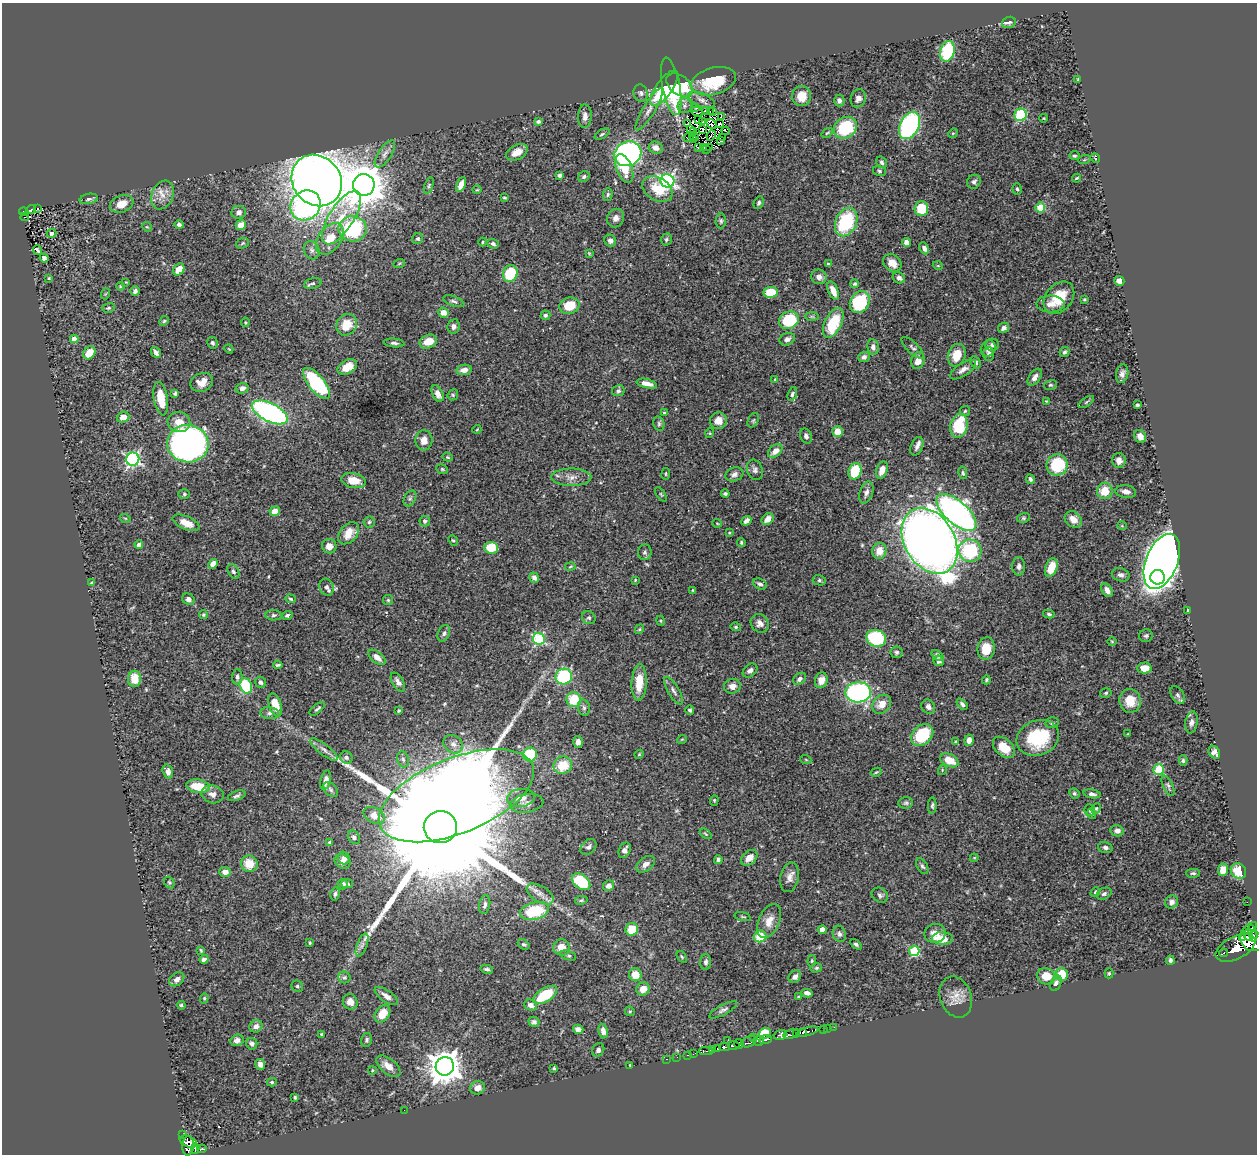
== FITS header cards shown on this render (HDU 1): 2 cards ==
NAXIS1  =                 1255
NAXIS2  =                 1152

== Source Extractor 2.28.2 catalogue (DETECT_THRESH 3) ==
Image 1255 x 1152 px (HDU 1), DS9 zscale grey, 1 PNG px = 1 image px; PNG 1259 x 1156 px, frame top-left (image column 1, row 1152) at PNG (2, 3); each listed source drawn as its Kron ellipse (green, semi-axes under 4 px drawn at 4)
Background 0.443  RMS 0.018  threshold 0.0526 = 3 sigma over >= 5 px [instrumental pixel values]
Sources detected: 494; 6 with non-positive FLUX_AUTO (blend fragments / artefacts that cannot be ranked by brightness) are neither listed nor drawn; the other 488 listed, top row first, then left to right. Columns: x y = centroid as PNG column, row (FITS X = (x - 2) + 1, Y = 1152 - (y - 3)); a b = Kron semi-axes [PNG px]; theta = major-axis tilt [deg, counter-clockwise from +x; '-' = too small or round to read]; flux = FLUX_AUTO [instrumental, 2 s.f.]
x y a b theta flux
1009 22 7 5 21 2.9
947 51 10 7 73 75
1078 79 3 3 - 0.99
713 81 23 13 15 53
680 85 15 9 -37 59
671 86 29 9 -79 85
664 88 21 8 55 80
641 93 9 7 -76 3.2
802 96 10 9 - 15
858 98 9 7 67 6.5
701 100 14 6 -23 5.5
839 100 6 5 - 4.7
684 106 7 7 - 4.2
696 107 3 2 - 1.3
649 109 24 6 59 7.8
705 110 4 3 - 1.2
713 111 4 2 - 0.056
697 112 6 3 -23 2
710 112 4 2 - 0.34
1021 115 6 6 - 78
585 116 12 7 89 6.4
722 117 4 2 - 2.1
1044 118 4 3 - 0.87
698 120 2 2 - 1.3
538 121 4 3 - 3.2
703 121 3 2 - 1.2
688 124 3 2 - 0.89
711 124 5 4 - 5.1
719 124 3 2 - 0.18
909 125 14 9 64 190
845 128 12 10 37 66
691 129 2 2 - 0.65
702 130 4 2 - 2.1
726 131 4 2 - 0.35
693 132 3 2 - 0.98
827 133 6 3 35 1.4
953 133 5 4 - 1.3
602 134 8 3 32 2
711 135 5 2 - 1.5
694 136 5 2 - 0.56
689 137 6 2 33 0.29
723 137 4 2 - 1.3
694 139 3 2 - 1.3
720 140 4 4 - 2.9
698 147 3 2 - 0.6
656 148 7 6 - 8.3
703 148 4 3 - 0.71
710 148 4 2 - 0.9
706 149 2 2 - 0.37
517 152 11 7 28 12
385 154 16 6 57 7.1
628 154 14 12 28 370
1074 156 5 4 - 1.7
1095 158 5 4 - 1.6
1084 160 6 4 18 1.4
882 162 6 5 - 2.6
624 168 15 8 -68 23
879 171 6 5 - 2
560 175 4 3 - 3.5
584 177 6 5 - 2.7
1076 178 4 3 - 1.3
317 180 27 24 -51 1700
667 181 7 6 - 290
974 182 7 6 - 3.4
461 184 8 4 65 8.8
364 185 11 11 - 4200
429 186 8 4 69 2.3
657 189 16 11 -32 31
1017 189 6 4 -87 2.1
477 190 5 3 - 1.1
163 195 15 11 67 12
608 195 6 4 87 1.8
504 198 3 2 - 1.3
89 199 9 5 11 3
759 203 6 4 65 2.3
122 204 12 8 19 13
306 205 16 14 43 260
1040 207 5 5 - 49
31 209 5 3 - 10
38 209 3 3 - 1.4
921 209 7 7 - 35
24 212 5 4 - 26
239 212 7 6 - 4.3
25 217 4 3 - 7.1
341 218 30 12 58 31
616 218 9 8 - 5.9
721 221 7 5 88 2.2
846 222 15 10 66 84
179 225 4 4 - 3.2
241 225 5 4 - 11
147 227 5 4 - 1.2
353 229 14 12 -2 100
51 233 5 4 - 2.8
330 239 18 11 54 23
418 239 5 5 - 2.5
666 239 6 5 - 2.3
610 241 6 5 - 3.9
483 242 4 4 - 1.3
906 242 4 4 - 5.9
242 243 7 5 25 2
493 244 6 4 -22 3
924 248 6 4 -64 4.5
38 250 5 3 - 1.7
312 250 9 7 -67 4.5
589 253 4 3 - 1.1
44 258 4 4 - 4.4
892 263 10 8 -40 13
399 264 6 4 21 1.4
828 264 4 3 - 1.4
938 266 5 3 - 0.98
179 269 6 5 - 14
510 274 9 7 70 59
819 277 7 7 - 5.3
49 278 3 2 - 0.99
899 278 6 5 - 4.1
1119 281 5 4 - 6
126 282 4 3 - 0.86
313 284 9 5 13 2.4
855 284 4 4 - 2.3
120 286 4 3 - 0.94
135 291 4 4 - 3.1
833 291 9 5 -68 12
771 292 7 5 5 28
105 294 5 3 - 1.1
1059 298 18 13 51 33
1084 299 3 2 - 1.2
454 301 11 5 -18 2.9
860 302 11 9 57 71
1050 304 14 8 -1 9.5
569 306 10 8 17 26
108 308 6 4 16 2
443 313 5 5 - 9.7
545 315 5 4 - 2.2
812 316 7 4 -1 1.9
789 320 10 8 26 69
164 321 5 4 - 1.5
245 322 4 3 - 1.2
833 323 16 8 64 49
347 325 11 9 55 22
454 326 7 6 - 4.2
1004 328 6 5 - 4.2
74 339 4 4 - 10
787 339 8 6 20 4.3
428 342 9 6 21 15
212 343 6 5 - 2.6
394 343 10 4 -6 3.3
992 345 7 6 - 2.7
873 347 8 6 -82 5
913 348 14 5 -45 3.6
988 348 8 7 - 5.1
229 349 4 3 - 0.94
156 352 6 4 -51 3.6
1064 352 5 4 - 2.2
89 353 7 5 52 20
989 354 7 5 89 2.6
957 355 11 8 71 24
864 357 6 5 - 3.4
918 360 8 6 75 14
975 362 6 4 -62 3
347 367 10 6 28 17
464 370 7 5 9 6.4
963 370 15 6 33 7.3
1122 374 9 6 80 4.9
1035 377 9 5 54 5.8
775 379 4 3 - 1
202 382 11 9 22 11
317 383 19 8 -50 120
647 384 10 4 -13 8.5
1050 385 6 5 - 1.9
242 388 6 5 - 5.8
618 391 6 5 - 2.6
175 394 4 3 - 2.1
438 394 9 5 -64 8.2
792 394 7 4 70 2.4
453 395 6 5 - 1.8
161 399 17 7 -80 24
1046 401 3 2 - 1.1
1086 402 9 3 34 1.7
1137 405 3 3 - 2
965 411 5 5 - 1.6
270 412 19 9 -26 280
664 413 4 4 - 1.5
123 417 6 5 - 11
753 420 8 5 62 2.2
718 421 8 8 - 11
179 422 11 10 - 14
659 424 7 5 -77 2.3
959 426 12 8 75 51
477 429 4 3 - 0.91
837 432 5 5 - 18
710 433 5 3 - 0.89
806 436 8 5 -69 3.7
1140 436 7 5 -55 8.2
424 440 10 8 86 11
188 444 21 18 -7 540
917 446 10 6 67 5.2
775 451 8 5 40 8.8
448 457 5 4 - 1.5
133 459 6 6 - 260
1119 461 7 6 - 7.5
1057 465 11 10 - 58
442 469 6 5 - 1.7
755 470 10 7 -70 4.3
882 470 9 5 71 11
855 471 8 6 74 46
963 473 6 4 -78 1.7
666 474 6 3 82 1.1
734 474 9 7 20 4.9
571 477 20 8 0 11
1030 479 5 4 - 2.9
354 481 12 7 -11 17
1105 491 8 8 - 22
866 492 11 6 71 6.1
1126 492 10 6 -8 7.7
184 494 6 5 - 1.8
661 494 8 3 -56 1.5
725 494 4 3 - 2.3
410 499 8 5 62 2.9
275 511 5 5 - 12
956 512 25 11 -42 470
125 518 5 3 - 0.98
1023 518 6 5 - 2
768 519 6 5 - 9.7
1073 519 9 7 -41 11
425 521 5 5 - 2.2
746 521 5 4 - 4.9
369 522 6 5 - 2.4
186 523 14 6 -23 14
717 523 5 3 - 0.91
1122 526 5 3 - 0.89
349 533 12 8 49 17
729 533 3 3 - 1.1
453 540 5 4 - 1.6
930 541 35 25 -60 1700
741 542 4 3 - 1.5
139 545 4 4 - 5
329 546 7 7 - 8.9
491 548 7 6 - 33
879 551 8 7 - 15
970 551 11 11 - 87
645 552 8 7 - 3.4
1162 561 29 16 68 1800
213 564 5 4 - 11
570 566 5 3 - 1.2
1019 566 9 6 90 4.1
1051 568 9 6 69 24
233 571 8 5 -60 2.8
1121 575 9 6 -14 4.7
1158 577 7 7 - 490
534 578 5 4 - 4.3
635 580 3 2 - 0.94
819 580 6 5 - 2.3
92 583 3 3 - 1.5
760 584 7 5 -22 3
326 587 9 7 -68 4
693 590 3 3 - 1.1
1107 590 7 5 -57 6
188 599 6 5 - 4.5
291 599 5 4 - 1.8
388 600 5 5 - 1.6
1188 610 3 2 - 0.91
1049 614 6 4 -9 2
203 615 4 4 - 1.6
274 615 8 5 -4 2.5
287 615 5 4 - 2.2
589 618 7 6 - 2.7
661 621 5 3 - 1.1
760 623 10 8 -55 6.7
736 627 5 4 - 1.7
639 629 5 4 - 1.3
444 633 8 6 67 3.3
1146 636 7 6 - 2.5
876 638 10 8 -18 79
539 639 6 5 - 130
1112 641 5 3 - 1
986 649 11 8 82 21
896 652 6 6 - 2.5
938 655 6 4 -38 3.8
377 657 10 5 -38 7.6
938 661 5 5 - 4.5
278 665 4 3 - 1.9
1144 668 7 5 2 11
750 671 8 6 41 4
237 677 7 5 87 3.3
564 677 8 8 - 82
134 679 8 6 88 24
800 679 7 5 38 4.3
821 680 8 6 72 9.4
986 680 4 3 - 1.7
260 682 6 5 - 3.6
398 682 10 5 -59 5.4
639 682 18 7 87 27
246 686 8 6 -69 60
732 686 8 7 - 7.7
673 691 15 5 -60 4.6
858 692 13 10 4 230
1106 693 6 4 17 2.1
1178 695 10 6 -60 3.6
574 700 7 7 - 41
1130 701 12 11 - 20
882 704 10 8 47 13
962 704 6 4 -46 3.1
275 705 12 6 -72 22
928 707 7 6 - 5.3
584 708 8 6 -75 3.1
317 709 9 3 39 2.1
399 710 4 4 - 1.6
690 710 4 4 - 2.3
270 713 9 6 -6 4.1
1191 722 11 6 81 5.1
1052 723 6 5 - 2.5
1128 734 3 2 - 0.98
922 735 12 9 45 55
1038 738 22 17 21 67
682 739 5 3 - 0.94
969 740 5 4 - 7.2
956 741 3 2 - 1.1
578 742 6 4 86 5.2
453 744 10 8 -35 6.4
1004 747 13 8 -42 20
324 749 17 5 -38 5.9
1214 752 7 5 -56 5.3
639 754 4 4 - 1.3
530 755 7 7 - 59
346 758 6 6 - 2.8
403 759 8 6 -72 3.2
806 760 5 3 - 1.2
949 760 10 6 -25 21
1183 761 5 4 - 2
563 765 9 8 - 27
942 770 5 3 - 1.1
1158 770 5 5 - 70
168 771 7 5 -72 6.2
876 772 6 4 29 1.5
326 780 10 5 77 6.3
198 786 12 6 -9 25
1168 786 11 5 -64 3.1
331 790 8 6 -42 2.9
1074 793 5 5 - 2
212 794 11 9 -16 7
1092 794 8 4 -9 3.8
237 796 9 4 19 3
456 796 82 37 22 2800
521 798 14 9 6 12
714 800 5 4 - 1.5
527 803 17 9 10 8
906 803 7 5 4 2.4
932 806 8 4 86 2.1
1096 808 6 4 67 1.4
1089 810 5 5 - 1.6
1092 814 5 3 - 1.4
374 815 11 7 -27 12
440 827 16 16 - 89000
1117 831 7 5 -10 5.3
706 834 7 3 -36 1.3
354 837 7 5 -60 3.2
329 842 4 2 - 1.3
588 847 9 6 44 3.6
1105 847 7 5 -16 3.7
625 850 8 5 67 5.7
344 858 6 6 - 4.9
749 858 9 6 42 9.3
974 858 4 4 - 1.1
718 860 4 3 - 2.7
342 861 8 6 -31 5.3
249 864 8 8 - 21
645 864 11 6 37 6.1
922 866 8 5 -59 2.7
1223 870 6 5 - 13
1238 871 8 7 - 30
225 872 6 5 - 7.4
1193 873 7 4 0 2.2
790 877 15 9 78 8.3
169 882 6 5 - 1.8
581 882 10 6 -40 62
343 884 5 5 - 4.1
347 884 6 4 -1 2
609 886 6 5 - 6.9
1095 892 5 4 - 1.7
335 894 6 4 78 2.9
540 894 15 8 -32 8.7
1104 894 8 5 26 3.3
880 895 9 7 -34 3.4
581 900 6 4 11 1.8
1172 902 7 6 - 5.3
1247 902 2 2 - 4.6
485 905 9 5 80 4
534 911 15 8 14 56
743 917 8 3 -15 1.4
769 921 18 10 66 14
632 929 6 6 - 29
1249 929 9 3 38 55
822 930 4 4 - 14
935 933 11 9 20 11
1253 933 8 4 -76 160
839 934 8 6 -68 3.3
1248 935 6 4 -81 180
760 936 6 6 - 29
1242 937 4 3 - 100
943 938 10 6 -1 18
1252 940 12 10 -36 1000
310 943 4 3 - 1.4
524 944 6 4 -34 2
856 944 6 4 -37 2.2
362 945 12 5 69 4.8
561 947 8 8 - 15
1236 948 21 11 27 1200
201 950 3 2 - 1.3
914 951 5 5 - 81
1223 953 4 3 - 23
568 956 8 4 -20 2.1
682 957 7 3 -54 1.5
204 959 4 4 - 4
1170 960 4 3 - 2.8
812 961 6 4 83 1.5
706 962 8 5 89 3.4
816 968 6 4 15 1.9
487 969 6 3 -11 2.3
1109 973 5 4 - 1.3
1062 974 6 6 - 29
635 975 6 6 - 19
1046 976 9 8 - 17
344 977 6 5 - 2.8
795 977 7 5 43 4.6
177 979 8 6 38 5.6
1056 983 8 5 67 4.3
297 986 6 5 - 2.1
643 989 7 6 - 13
807 993 5 4 - 6
545 995 13 6 33 47
386 996 13 6 -35 6.1
798 997 3 3 - 1
956 997 21 15 -70 15
204 998 5 4 - 1.6
350 1002 8 7 - 8.8
181 1005 4 3 - 1.9
531 1005 6 5 - 6
723 1010 15 5 28 3.9
630 1011 5 4 - 1.5
382 1014 9 7 53 19
534 1022 5 5 - 3.5
256 1026 7 6 - 5.7
834 1027 2 2 - 4.1
827 1028 2 2 - 5.8
578 1029 5 4 - 5.8
823 1029 3 2 - 7.5
603 1031 7 4 -80 6.3
802 1032 4 3 - 1000
807 1032 11 3 16 160
765 1033 6 5 - 30
796 1033 4 3 - 49
321 1034 3 3 - 1.3
792 1034 8 4 13 250
780 1035 6 4 22 94
754 1038 3 2 - 5
766 1039 6 3 8 99
237 1040 7 5 26 4.9
367 1040 7 5 77 2.7
728 1040 2 2 - 9.2
759 1041 5 4 - 35
749 1042 8 5 24 70
252 1044 6 5 - 3.1
739 1044 5 4 - 240
734 1045 6 3 9 93
725 1047 5 3 - 130
717 1048 4 3 - 71
598 1050 7 6 - 4.1
712 1050 3 3 - 150
706 1051 7 3 1 46
693 1054 4 2 - 3.4
687 1055 3 2 - 11
677 1057 2 2 - 4
666 1059 3 2 - 6.5
260 1064 5 5 - 5.5
630 1065 3 2 - 0.98
388 1066 14 7 -39 11
445 1066 9 9 - 2300
554 1068 3 3 - 1.8
372 1070 4 3 - 0.94
272 1082 5 4 - 1.8
478 1088 7 6 - 7.7
295 1097 3 3 - 1.7
404 1110 2 2 - 3.1
183 1134 3 2 - 7.8
188 1142 9 5 -23 160
188 1146 10 6 86 190
195 1149 5 3 - 33
202 1149 4 3 - 49
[6 non-positive-flux detections neither listed nor drawn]